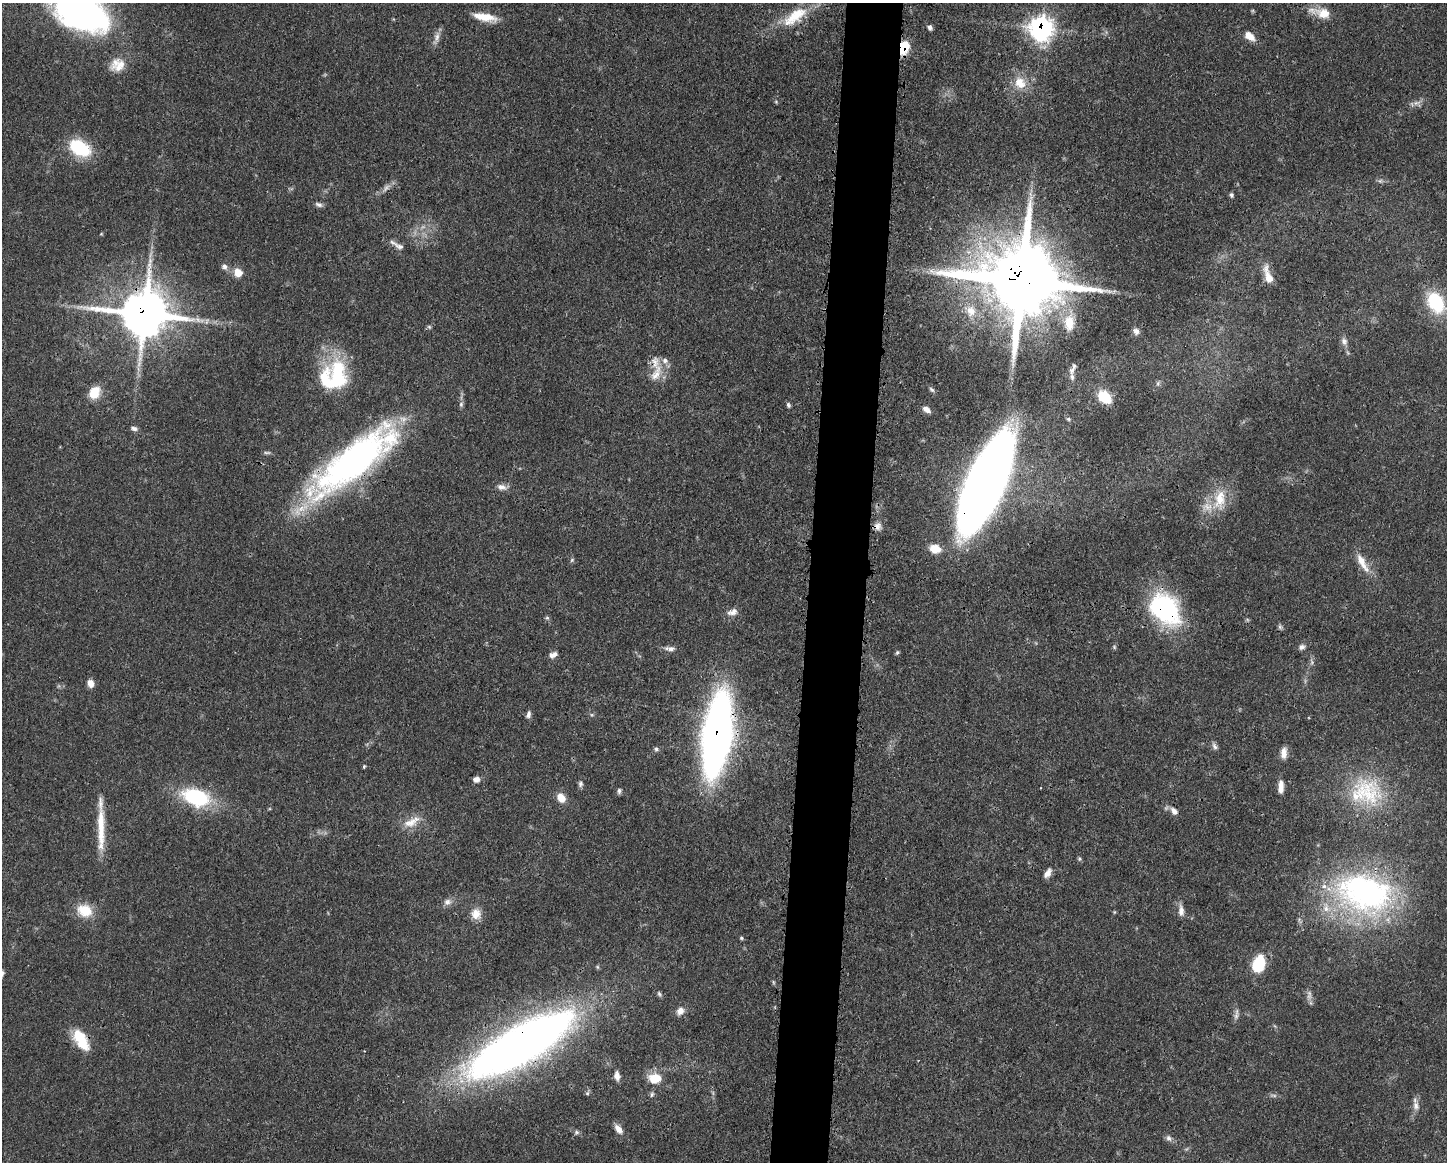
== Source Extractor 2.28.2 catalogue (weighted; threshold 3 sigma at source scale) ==
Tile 5 of 3 x 4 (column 2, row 2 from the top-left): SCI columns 1562-3006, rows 2323-3482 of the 4680 x 4646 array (HDU 1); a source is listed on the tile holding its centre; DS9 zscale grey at full resolution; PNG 1449 x 1164 px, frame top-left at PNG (2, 3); no overlay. Shown black and unused: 4% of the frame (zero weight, under 3 of 4 exposures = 1% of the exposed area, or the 3 px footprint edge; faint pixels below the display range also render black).
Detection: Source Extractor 2.28.2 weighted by HDU 2 'WHT'; one run over the whole footprint, this tile lists its part. Background 0.0549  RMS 0.0032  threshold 0.0146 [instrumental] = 3 sigma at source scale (4.5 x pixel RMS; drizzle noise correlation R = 1.50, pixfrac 1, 0.05/0.05 arcsec/px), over >= 5 px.
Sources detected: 116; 6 too faint to see at this stretch — not listed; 8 inside a brighter listed object's ellipse — not listed separately; the other 102 listed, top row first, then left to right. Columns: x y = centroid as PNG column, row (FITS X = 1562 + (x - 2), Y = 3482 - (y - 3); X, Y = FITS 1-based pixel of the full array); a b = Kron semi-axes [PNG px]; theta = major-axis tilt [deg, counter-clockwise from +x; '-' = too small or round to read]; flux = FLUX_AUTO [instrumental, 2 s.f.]
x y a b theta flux
82 13 49 27 -25 140
1323 13 23 14 -13 5.6
795 16 38 15 37 12
484 17 28 9 -10 6.1
930 27 6 5 - 1
1041 29 10 10 - 170
1250 36 15 8 -38 3.4
437 37 16 7 75 2
904 47 10 7 81 13
117 65 20 16 23 5.4
1020 83 18 15 -54 6.4
1417 103 12 6 17 1.6
80 148 22 14 -29 20
1380 181 5 5 - 0.67
1231 195 6 5 - 0.66
319 204 10 6 -17 1
101 234 5 3 - 0.3
397 245 22 6 -29 1.9
224 266 9 7 -67 1.3
238 272 9 8 - 4.3
1268 275 26 9 -72 4.6
1021 281 24 21 -18 4300
1436 302 23 15 -62 20
970 311 17 14 -51 5.4
144 313 15 14 - 1600
207 321 10 5 71 0.92
1069 322 26 14 84 7.8
429 327 6 5 - 0.52
1136 331 9 7 -52 1.3
1344 341 10 8 -63 1.5
138 369 7 4 -72 0.9
1072 370 13 7 75 1.8
337 373 38 27 -77 24
656 373 26 12 63 5.4
1158 383 8 5 64 0.88
932 390 8 5 -39 0.66
94 393 16 12 61 5.8
1105 397 12 9 -41 12
461 404 7 6 - 0.83
788 405 7 5 -71 0.67
927 410 10 5 -35 1.8
1068 419 6 5 - 0.56
134 428 9 5 -13 1.1
267 453 10 4 0 0.68
353 461 111 31 38 120
985 483 72 21 66 740
502 487 15 8 -8 2.1
1220 499 31 16 78 9.5
878 526 10 9 - 1.8
935 549 12 9 -10 5.3
572 560 6 5 - 0.55
1362 563 28 9 -60 5.2
1165 609 38 27 -49 45
732 612 15 8 17 2.2
547 618 6 5 - 0.6
1280 627 7 6 - 0.67
1114 647 6 5 - 0.5
1302 647 9 7 18 1.2
670 648 15 6 -4 1.6
897 652 6 4 50 0.5
553 655 10 6 20 1.7
90 683 8 7 - 2.4
528 714 9 5 74 1.1
717 735 49 16 82 340
1215 746 10 6 -51 1.1
656 749 7 5 -27 0.76
1284 753 14 7 86 2.6
364 766 5 3 - 0.39
476 779 7 6 - 1.8
580 784 8 6 -80 0.89
1281 787 15 6 89 2.8
619 791 8 5 90 0.76
1368 793 52 35 -64 26
196 797 33 19 -17 25
561 798 9 7 -56 4.7
1174 811 12 8 -48 1.9
412 822 26 11 29 5
101 829 60 8 90 11
1080 859 7 5 -74 0.54
1048 873 12 7 57 2.2
1365 893 73 49 -14 87
447 902 11 9 18 1.7
85 910 21 16 -23 7.4
1181 911 16 7 -86 2.1
1114 912 5 3 - 0.31
476 914 14 12 -71 3.6
741 938 5 4 - 0.44
1258 964 17 12 70 13
773 982 6 4 -88 0.42
659 994 8 5 -55 0.73
680 1011 10 8 48 2.3
1236 1014 19 5 83 1.5
81 1040 26 12 -58 11
521 1045 93 27 30 380
617 1076 10 6 -84 1.7
655 1078 16 12 1 5.8
587 1093 6 5 - 0.55
652 1094 7 5 74 0.73
1416 1106 15 8 -85 2.2
618 1129 13 7 -52 2.4
576 1132 7 6 - 0.78
1169 1138 9 7 -70 1.2
Overlapping masked pixels (flux is a lower limit): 11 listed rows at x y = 1041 29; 904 47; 1021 281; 144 313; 353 461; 985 483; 878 526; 1165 609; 717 735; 81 1040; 521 1045
Isophote crosses this tile's border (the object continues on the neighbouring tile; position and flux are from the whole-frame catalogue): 1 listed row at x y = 82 13